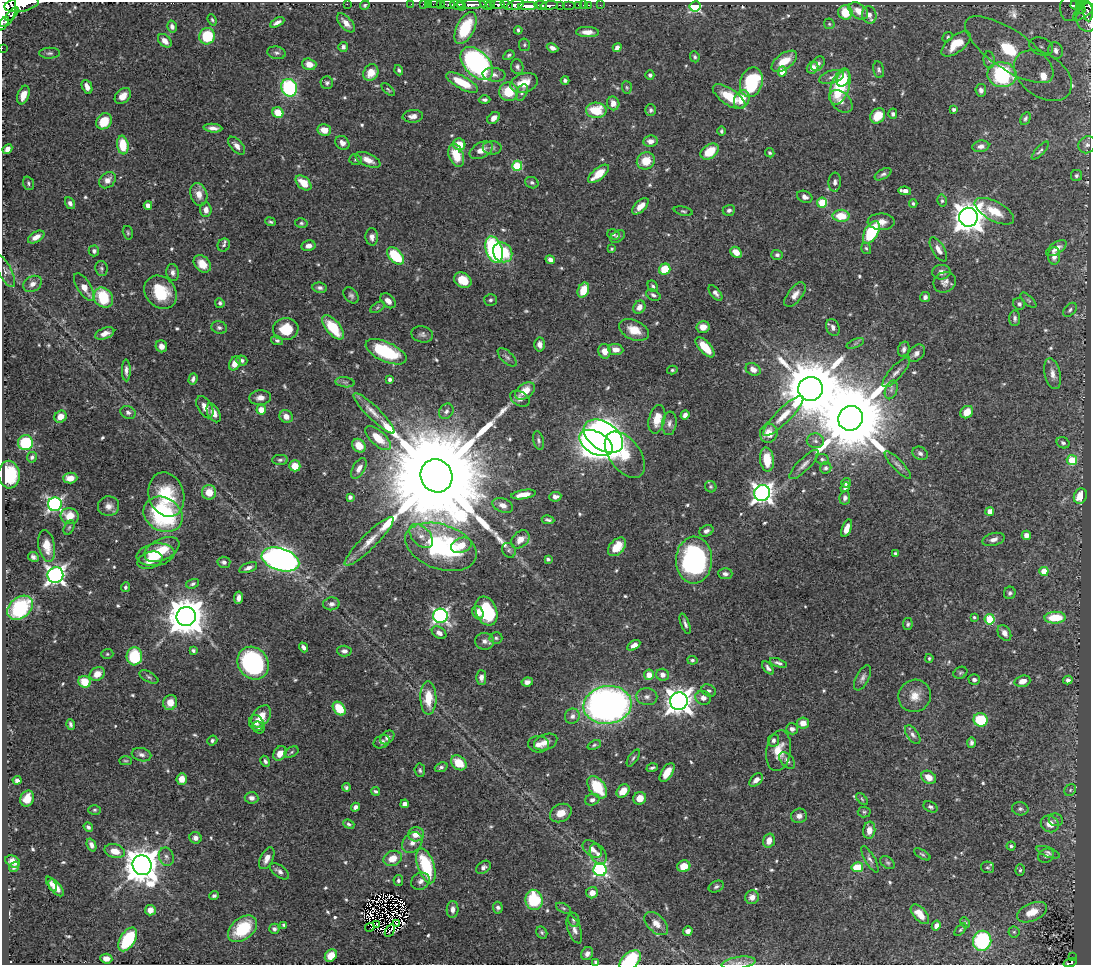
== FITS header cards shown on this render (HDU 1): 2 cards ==
NAXIS1  =                 1089
NAXIS2  =                  963

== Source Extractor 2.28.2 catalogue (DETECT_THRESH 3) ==
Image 1089 x 963 px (HDU 1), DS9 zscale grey, 1 PNG px = 1 image px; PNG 1093 x 967 px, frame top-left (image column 1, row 963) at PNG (2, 2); each listed source drawn as its Kron ellipse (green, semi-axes under 4 px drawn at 4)
Background 0.452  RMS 0.013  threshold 0.0395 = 3 sigma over >= 5 px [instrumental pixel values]
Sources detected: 642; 7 with non-positive FLUX_AUTO (blend fragments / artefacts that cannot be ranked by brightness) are neither listed nor drawn; of the other 635, the 500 brightest by FLUX_AUTO listed and drawn (135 fainter detections omitted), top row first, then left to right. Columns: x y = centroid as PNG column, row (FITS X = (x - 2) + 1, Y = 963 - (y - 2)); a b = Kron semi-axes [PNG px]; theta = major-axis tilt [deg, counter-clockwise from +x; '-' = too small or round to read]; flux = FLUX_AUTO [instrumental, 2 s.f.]
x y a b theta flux
22 4 17 7 10 1800
347 4 2 2 - 30
411 4 2 2 - 7.3
423 4 2 2 - 8.5
429 4 2 2 - 8.7
435 4 6 2 0 12
440 4 2 2 - 8
448 4 7 3 0 38
490 4 3 3 - 59
498 4 7 3 -2 290
1079 4 3 3 - 89
365 5 5 3 - 1.7
457 5 7 4 -9 480
461 5 6 2 -63 300
472 5 15 3 1 730
486 5 6 4 -31 99
507 5 7 3 -31 270
515 5 9 4 17 310
541 5 6 3 -10 230
549 5 9 3 6 540
560 5 4 3 - 62
569 5 6 2 0 52
579 5 3 3 - 27
583 5 2 2 - 5.5
589 5 3 2 - 13
600 5 2 2 - 5.8
1075 5 4 4 - 47
528 6 9 4 0 1600
695 6 5 5 - 110
1071 6 16 10 80 59
1088 6 20 7 44 290
1081 9 5 4 - 56
5 10 17 10 82 2700
858 11 11 7 -35 9.9
1088 11 10 5 -84 100
845 12 7 7 - 24
12 14 8 4 47 400
869 15 9 7 -77 5
1087 17 14 11 -90 150
212 20 6 4 -69 1.4
277 22 8 4 28 3.7
346 23 11 6 -48 7.5
3 24 7 4 55 300
829 24 6 5 - 1.4
172 26 6 5 - 3.4
465 28 17 9 64 38
518 30 4 3 - 1.5
587 32 11 5 -1 7.5
207 36 8 7 - 42
948 37 5 4 - 1.4
165 41 8 5 -44 6.8
956 44 17 8 38 19
524 45 6 5 - 1.6
343 47 5 5 - 3
617 47 4 4 - 4.5
1041 47 12 8 -22 7.8
2 48 2 2 - 5.6
552 48 6 4 -22 3.5
1009 50 52 19 -34 95
1056 50 8 7 - 3.9
50 53 10 5 1 2.6
276 53 9 6 -11 2.5
509 55 6 4 30 1.5
695 57 5 4 - 1.8
989 60 8 5 -85 2.5
784 61 14 7 36 18
477 63 20 12 -46 220
309 64 7 5 -18 8.7
818 64 8 6 53 3.4
517 67 7 6 - 2.4
812 68 6 5 - 7.5
399 70 5 4 - 1.9
879 70 8 5 -78 2.1
782 71 5 4 - 15
371 73 9 7 58 14
494 75 11 7 -6 4.3
650 75 4 4 - 2.1
1002 75 14 12 -9 140
1043 76 32 21 -35 39
832 77 13 6 16 4.5
843 78 9 6 62 10
565 80 4 4 - 2.6
462 82 18 6 -28 24
751 82 15 11 74 70
327 83 6 6 - 2.2
524 83 14 9 18 16
87 87 7 5 -65 6.9
627 87 6 5 - 1.4
840 87 19 9 72 64
289 88 9 7 -68 90
388 89 8 4 -44 1.4
981 90 6 5 - 2.9
509 92 9 9 - 25
522 92 9 5 64 2
23 95 9 5 70 10
123 96 9 6 45 8.3
729 97 19 8 -34 26
742 99 9 7 63 16
485 100 6 4 -1 2.3
841 101 13 9 -43 7.8
613 103 7 6 - 6.9
954 109 3 3 - 2.5
596 110 10 7 -2 27
651 110 6 5 - 2.2
278 113 6 5 - 20
893 114 5 4 - 2.4
413 116 10 6 5 5.1
878 116 8 6 47 19
494 118 7 5 44 5.4
1025 118 7 4 64 2
104 121 8 7 - 20
213 128 9 4 -5 4.5
324 130 7 6 - 11
721 131 5 4 - 1.6
650 141 7 5 9 5.2
342 143 8 6 -42 5
459 144 6 5 - 16
123 145 9 5 -81 25
1087 145 9 8 - 3.9
237 146 11 5 -47 5.1
981 146 8 6 9 4.5
492 148 9 6 -1 2.6
7 149 5 4 - 5.8
481 150 12 7 27 7.8
710 151 10 7 35 21
1040 151 11 4 47 1.9
770 153 5 4 - 1.7
456 155 12 7 -70 23
355 160 6 5 - 1.5
368 160 13 6 -24 8
646 161 9 8 - 16
517 166 5 5 - 49
598 174 12 5 39 19
883 174 9 5 29 2.6
1076 176 6 5 - 2.2
107 180 9 7 43 6.3
835 182 9 6 88 3.6
28 183 7 5 -70 2
304 183 9 6 -42 14
532 183 7 5 -26 2
905 191 6 4 -10 8.5
199 194 11 8 -72 8.7
805 197 8 5 -22 4.1
942 201 6 5 - 2
70 203 6 4 -61 3.3
822 203 5 5 - 47
913 204 4 3 - 1.5
148 205 4 4 - 6.1
640 206 10 5 45 9.9
206 210 7 5 -86 4.8
729 210 6 5 - 2.4
683 211 9 4 -12 1.6
994 211 22 9 -28 18
841 216 8 6 -1 20
968 217 9 9 - 1500
270 222 6 4 -23 1.6
881 222 13 8 -2 8.8
301 223 6 5 - 1.7
871 232 12 6 60 59
128 233 7 5 -75 1.5
613 234 6 5 - 1.4
617 236 8 5 36 2.2
36 237 9 5 30 7.7
372 237 8 6 -88 4.1
224 245 7 6 - 2.3
308 246 7 5 12 4.6
866 248 6 4 -71 1.5
1056 248 11 5 34 7.1
612 249 3 3 - 1.4
938 249 13 6 -60 6.3
494 250 13 8 -72 140
94 251 5 5 - 2.7
503 252 10 9 - 35
736 252 6 5 - 9.3
777 255 6 5 - 2.5
395 256 10 6 -47 44
1054 256 9 6 89 6.5
550 260 5 4 - 4.3
202 264 10 7 -47 12
101 268 7 6 - 2.1
665 269 6 5 - 25
5 271 18 6 -63 4.6
173 272 8 6 -82 3.9
941 272 9 7 2 4.8
463 280 9 7 -32 17
945 282 11 10 - 4.8
32 284 10 7 31 6
653 286 6 4 -63 2
84 287 16 6 -58 9.5
320 288 7 5 -8 2.5
583 290 8 5 67 21
161 292 18 15 -48 33
715 293 9 5 -51 3.7
351 295 9 6 -51 2.7
653 295 8 5 -31 2.5
795 295 14 7 52 6.5
925 297 5 5 - 3.1
103 298 10 9 - 45
490 300 6 6 - 2
1028 300 10 4 -43 1.6
388 301 9 6 -43 6.2
220 303 5 4 - 1.9
1019 304 6 5 - 2.6
378 307 8 4 32 1.9
639 307 7 5 57 6.9
1070 310 8 5 48 2.1
1015 318 8 5 86 2.9
333 327 14 7 -49 34
703 327 6 6 - 8.7
219 328 8 6 -17 2.7
833 328 9 6 -66 4.1
286 329 12 11 - 22
634 330 16 9 -23 13
105 334 10 5 20 6.4
422 334 11 8 -11 3.4
277 340 6 4 -18 1.8
855 343 9 3 21 1.6
540 344 7 5 -85 4.8
161 346 6 5 - 5
705 347 12 5 -47 17
616 349 7 5 -6 7.7
904 349 7 5 72 2.9
604 351 7 6 - 7.5
386 352 22 9 -24 57
916 353 10 7 45 4.5
507 357 12 5 -44 2.8
242 360 6 5 - 2.3
235 363 7 5 63 8.7
753 369 8 6 -29 7
126 370 11 4 -89 3.5
672 370 5 4 - 1.3
896 372 19 6 48 5.2
1053 374 16 8 -76 6.9
193 379 6 4 73 2.6
390 379 4 3 - 2.6
345 382 10 5 -7 2.5
810 389 12 12 - 8300
891 390 9 6 71 3.1
525 391 11 7 36 13
260 398 11 7 4 6.3
520 399 10 7 -30 4
205 407 12 7 -61 6.7
261 410 5 5 - 12
446 411 8 6 55 3.2
128 412 8 6 -24 3
967 412 7 5 43 11
214 413 10 6 -62 8.2
374 413 28 6 -45 10
685 415 5 4 - 4
286 416 7 6 - 7.3
783 416 27 7 44 13
61 417 6 5 - 9.2
850 418 13 12 - 15000
657 419 14 8 77 17
669 423 12 7 82 4.3
769 433 9 8 - 13
603 436 22 13 -34 650
378 438 16 7 -42 20
538 440 10 5 -78 2.3
815 441 8 7 - 3.4
25 443 7 7 - 51
596 443 18 11 -29 1200
1063 443 7 5 -31 2.5
359 446 7 6 - 12
920 453 8 6 -27 3.2
625 455 26 15 -53 44
32 457 5 5 - 2.2
767 459 12 7 -84 20
822 459 6 5 - 1.7
280 460 8 5 1 2.1
1072 460 5 5 - 38
804 464 19 6 45 5.4
898 465 18 5 -47 4.2
295 466 5 5 - 14
359 468 11 6 60 4.8
826 468 6 5 - 2.4
9 475 14 10 -86 47
436 476 17 15 -57 49000
70 478 7 5 2 8.1
846 483 4 4 - 2
711 487 6 5 - 1.6
845 487 5 4 - 3
209 492 7 7 - 13
762 493 8 8 - 530
523 494 12 4 9 10
166 495 22 17 -72 37
1080 496 8 6 66 15
350 497 4 4 - 3.4
555 497 6 5 - 3.9
845 498 7 5 81 3.3
55 504 7 6 - 230
503 505 10 7 -21 6
108 506 10 10 - 5.8
990 511 4 4 - 9.2
163 514 20 16 -30 110
70 516 9 8 - 15
548 520 6 3 -10 1.9
69 527 7 5 63 1.4
847 528 9 4 69 7.6
706 531 7 5 25 3.3
1026 535 4 4 - 5.7
421 536 14 9 -48 8.3
520 539 10 7 43 9.5
994 539 11 6 16 5.1
369 541 33 7 45 15
461 545 10 7 21 12
47 546 16 8 -80 13
441 547 37 22 -19 130
617 547 11 7 47 18
162 549 19 10 26 16
509 550 8 6 -56 2.4
895 553 3 3 - 1.4
156 555 19 11 8 21
33 557 5 4 - 2.9
280 559 19 11 -17 540
548 559 4 3 - 2.3
150 560 13 8 18 8.2
694 560 23 18 88 180
224 562 6 5 - 3.2
248 568 9 4 21 3.7
1044 571 4 4 - 19
725 574 7 5 -3 3.1
55 575 8 7 - 410
193 584 6 4 19 2.2
125 587 5 4 - 1.9
1010 593 6 5 - 2.3
239 598 6 4 82 4.3
331 604 8 6 6 3.7
20 608 14 10 41 80
486 611 15 10 -69 62
478 613 7 5 -61 6
186 616 9 9 - 2700
440 616 7 7 - 250
974 617 3 3 - 1.5
1055 618 10 6 1 29
990 619 5 5 - 56
685 624 10 4 -69 2.8
908 624 6 5 - 1.7
439 633 8 5 -34 4.5
1004 633 8 6 -55 5.5
496 638 6 5 - 1.8
485 641 9 8 - 4.7
634 645 7 4 32 6.4
304 647 5 3 - 3.2
193 650 4 4 - 2.2
344 651 7 5 -3 3.2
107 654 6 5 - 1.4
134 656 9 7 84 52
929 658 4 4 - 1.4
692 660 5 4 - 1.9
253 663 17 15 -53 140
778 663 9 3 -20 2.6
768 668 8 4 -50 2.9
960 673 7 5 30 1.7
97 674 8 6 33 10
649 675 5 5 - 12
662 675 6 6 - 5.4
149 677 10 5 -27 2.2
481 678 7 5 -90 4.2
863 678 14 6 62 3.9
974 680 6 5 - 3.2
1068 680 4 4 - 2.9
1022 681 8 5 16 8.2
85 682 6 6 - 20
527 682 6 4 8 3.6
709 691 8 5 -28 2.3
915 696 16 16 - 13
647 697 10 8 -8 4.5
428 698 17 8 -89 22
703 698 8 6 -15 5.5
679 701 9 8 - 1000
170 702 7 7 - 11
607 705 24 19 8 480
339 708 7 5 -52 25
261 716 12 8 54 14
572 716 8 7 - 3.9
981 720 7 6 - 48
256 723 8 7 - 4.2
803 723 6 5 - 10
70 724 5 4 - 2.5
258 728 6 5 - 1.7
792 729 6 5 - 3.4
913 735 10 5 -54 3.2
387 737 8 6 42 3.5
212 740 5 4 - 2.2
773 740 6 5 - 3
382 742 8 6 26 3.1
546 742 12 7 21 6.8
971 743 5 4 - 2.7
538 744 10 8 -8 5.9
594 745 7 4 22 1.6
779 751 20 12 80 17
292 752 7 5 29 1.5
280 753 8 6 52 9
141 755 10 6 -14 3.6
633 758 10 4 56 2.1
787 760 10 6 -48 3.4
125 761 6 4 -2 1.4
265 761 6 4 -63 2.4
459 763 8 6 -39 19
441 767 6 4 21 2
652 768 6 3 17 1.9
420 770 6 5 - 1.9
667 772 11 5 57 11
929 777 8 6 -34 8.9
182 779 6 5 - 11
17 780 4 4 - 3
756 780 8 5 43 5.5
346 787 4 4 - 1.9
597 787 13 8 -53 35
1070 790 6 5 - 1.6
375 791 4 3 - 1.8
623 791 7 5 48 13
251 798 7 6 - 4.2
640 798 6 6 - 10
27 799 8 6 65 11
862 799 7 4 -46 1.6
592 800 7 5 18 3.7
405 804 4 4 - 5.9
356 807 5 4 - 3.8
930 807 7 5 -28 2.1
1020 809 8 6 -12 2.5
95 810 6 4 1 1.4
864 812 6 5 - 1.5
561 813 11 8 28 11
799 816 8 7 - 4.7
1056 820 7 6 - 2.2
349 824 6 4 -22 1.9
1050 824 9 8 - 9.4
88 827 5 4 - 2.5
869 830 8 6 83 8.5
416 834 8 7 - 10
195 838 6 5 - 4
769 841 7 5 74 8.3
412 843 11 9 47 6.2
91 845 7 4 -69 3.4
1011 846 4 4 - 1.7
592 849 11 7 -39 6.5
115 851 10 6 -15 11
1048 852 12 5 -21 2.7
598 854 11 7 -60 5.4
922 854 9 4 -31 1.6
1046 856 8 6 32 3.4
166 857 9 7 -69 3.5
267 858 12 6 64 7.1
393 858 9 7 22 13
870 859 15 5 -60 3.4
13 861 8 5 -28 6.6
888 863 8 5 -37 1.8
142 865 10 9 - 2200
426 866 18 8 -72 59
684 866 6 5 - 13
14 867 5 3 - 2
483 867 8 5 37 2.9
857 867 6 5 - 25
987 867 7 5 -12 1.7
600 870 6 6 - 160
1020 870 6 4 88 1.6
279 871 11 5 -36 3.9
398 880 5 4 - 2.1
420 881 10 8 35 4
51 884 8 4 -61 3
716 887 8 5 26 2.2
56 888 10 5 -50 8.4
592 893 6 5 - 7.1
214 896 5 3 - 1.9
752 897 7 6 - 5.8
534 900 10 8 -77 45
498 908 6 5 - 2.4
563 908 8 4 -27 1.6
452 909 8 6 87 4.9
150 910 5 5 - 7.7
1032 912 16 9 23 14
920 914 12 6 -48 12
574 920 7 5 -70 2
656 923 14 8 -44 8.9
965 923 5 4 - 1.3
396 924 3 2 - 1.9
284 925 4 3 - 1.7
377 925 3 2 - 1.8
936 926 5 4 - 5
370 927 5 2 - 1.4
242 929 16 10 39 42
274 929 5 5 - 2.5
574 929 15 6 -70 4.9
960 930 8 4 48 1.4
390 931 7 2 58 2.2
688 931 5 4 - 3.6
1014 932 5 5 - 1.4
542 933 6 5 - 1.8
128 939 13 7 58 47
982 941 10 9 - 99
587 954 7 5 55 4
331 955 7 5 47 14
1072 957 3 2 - 3.8
106 959 6 5 - 6.8
630 960 12 8 42 61
596 962 4 3 - 2.2
739 963 17 6 8 6
1070 963 7 4 15 62
At the frame edge (FLAGS 8, measured only in part): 9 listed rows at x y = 22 4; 1088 6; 5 10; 3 24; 2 48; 630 960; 596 962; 739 963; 1070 963
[135 fainter detections neither listed nor drawn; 7 non-positive-flux detections neither listed nor drawn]